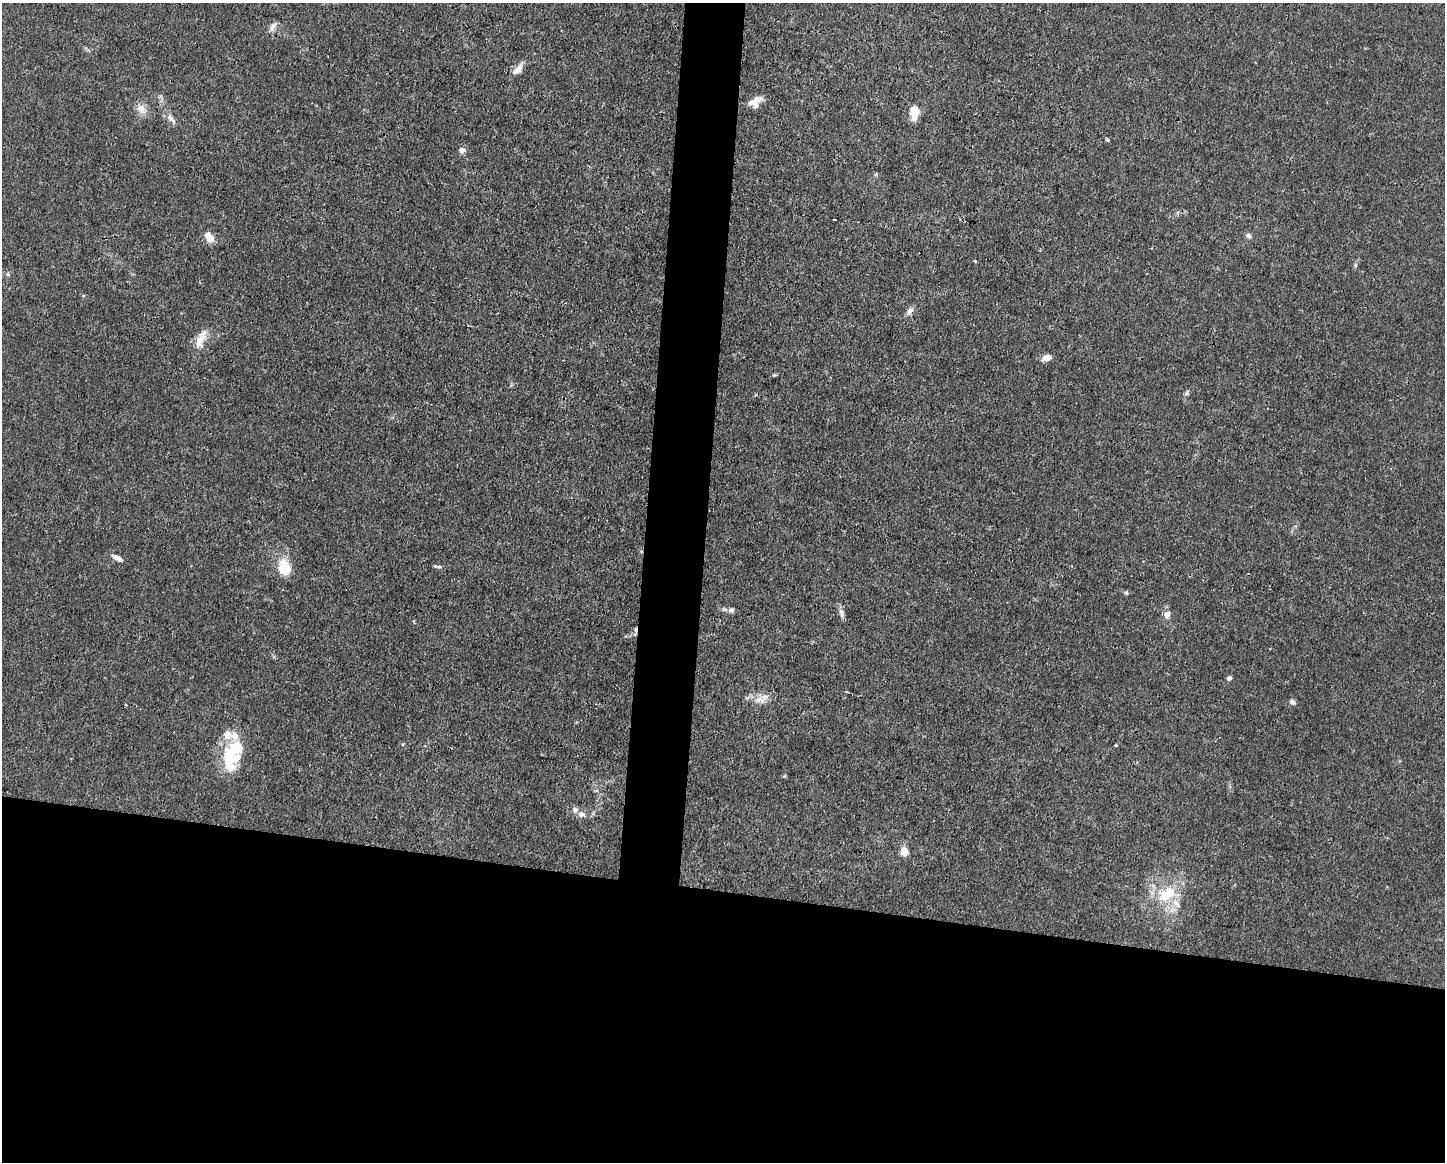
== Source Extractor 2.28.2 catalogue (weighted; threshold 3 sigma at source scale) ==
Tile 11 of 3 x 4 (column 2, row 4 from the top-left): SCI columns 1556-2998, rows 1-1160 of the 4666 x 4638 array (HDU 1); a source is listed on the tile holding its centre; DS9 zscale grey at full resolution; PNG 1447 x 1164 px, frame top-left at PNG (2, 3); no overlay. Shown black and unused: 27% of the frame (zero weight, under 3 of 4 exposures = <1% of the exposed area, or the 3 px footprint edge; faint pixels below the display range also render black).
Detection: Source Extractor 2.28.2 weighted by HDU 2 'WHT'; one run over the whole footprint, this tile lists its part. Background 0.0165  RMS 0.0025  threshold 0.0113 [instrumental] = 3 sigma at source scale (4.5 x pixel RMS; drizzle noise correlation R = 1.50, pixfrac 1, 0.05/0.05 arcsec/px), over >= 5 px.
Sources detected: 41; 2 inside a brighter object's white glare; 1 cosmic-ray / hot-pixel residue — not listed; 4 inside a brighter listed object's ellipse — not listed separately; the other 34 listed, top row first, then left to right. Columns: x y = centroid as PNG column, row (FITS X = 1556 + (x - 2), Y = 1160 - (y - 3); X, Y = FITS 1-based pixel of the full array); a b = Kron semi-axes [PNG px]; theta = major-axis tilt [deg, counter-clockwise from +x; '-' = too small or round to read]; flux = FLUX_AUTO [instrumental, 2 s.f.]
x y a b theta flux
273 26 12 8 61 1.2
518 69 17 8 50 1.9
754 102 15 11 46 2.3
141 109 14 11 -58 2.2
914 113 13 8 88 4.3
170 118 15 7 -46 1.5
1108 140 5 3 - 0.34
462 150 7 7 - 1
876 174 6 3 20 0.3
834 220 3 3 - 1.5
1248 236 8 6 -20 0.7
210 239 13 10 52 1.7
8 274 5 5 - 0.42
910 311 11 7 58 1.2
200 341 25 11 61 3.6
1047 358 10 6 15 1.9
1187 393 8 4 81 0.45
117 558 13 6 -28 1.5
284 567 18 13 -76 7
439 567 9 4 -1 0.52
1126 593 6 5 - 0.38
731 610 8 6 10 0.76
842 613 12 7 -73 1.1
1167 614 11 8 47 1.3
1229 678 5 4 - 0.94
760 700 18 9 -11 2.5
1292 702 8 6 -17 0.66
235 736 12 10 -53 2.3
403 744 5 3 - 0.23
1115 745 3 3 - 0.3
228 761 34 16 -64 7.9
581 814 9 7 -15 1.3
904 852 6 6 - 3.8
1167 894 32 18 34 9.9